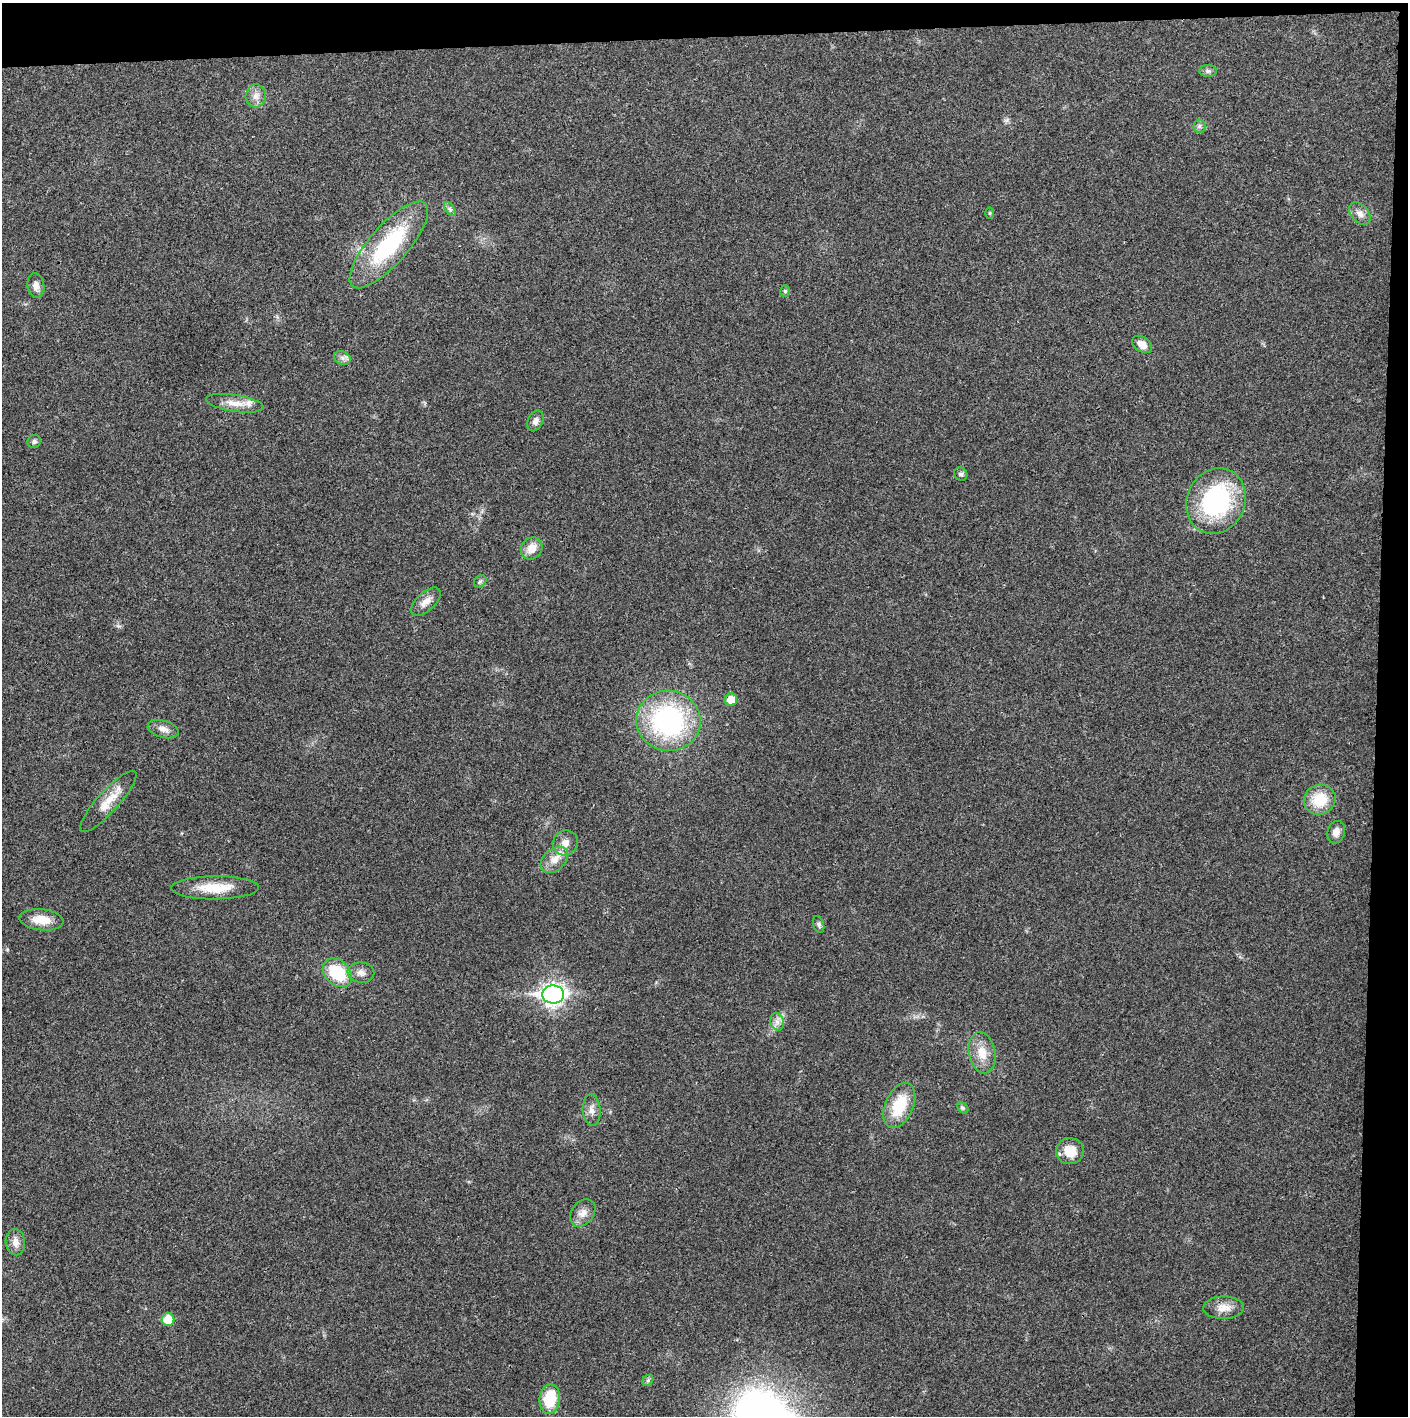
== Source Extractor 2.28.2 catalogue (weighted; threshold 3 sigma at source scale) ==
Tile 3 of 3 x 3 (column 3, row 1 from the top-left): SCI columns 2812-4217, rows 2829-4242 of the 4221 x 4243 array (HDU 1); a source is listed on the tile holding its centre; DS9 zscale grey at full resolution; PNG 1410 x 1418 px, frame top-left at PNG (2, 3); each listed source drawn as its Kron ellipse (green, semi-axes under 4 px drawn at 4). Shown black and unused: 5% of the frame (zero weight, under 3 of 4 exposures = <1% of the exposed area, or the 3 px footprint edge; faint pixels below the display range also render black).
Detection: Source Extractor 2.28.2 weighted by HDU 2 'WHT'; one run over the whole footprint, this tile lists its part. Background 0.021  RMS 0.0042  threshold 0.0188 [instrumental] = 3 sigma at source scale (4.5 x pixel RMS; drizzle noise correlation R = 1.50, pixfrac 1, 0.05/0.05 arcsec/px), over >= 5 px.
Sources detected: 46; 1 inside a brighter listed object's ellipse — not listed separately; the other 45 listed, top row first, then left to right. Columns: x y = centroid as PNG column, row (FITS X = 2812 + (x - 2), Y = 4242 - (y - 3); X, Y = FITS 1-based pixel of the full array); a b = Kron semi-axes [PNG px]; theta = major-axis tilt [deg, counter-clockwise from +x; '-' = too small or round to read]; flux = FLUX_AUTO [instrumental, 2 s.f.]
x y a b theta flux
1208 71 8 6 0 1.2
256 96 11 10 - 3
1199 126 6 6 - 1.1
450 209 8 4 -53 0.92
990 213 6 4 89 0.48
1360 214 13 8 -49 2.7
389 245 55 19 49 41
36 286 12 8 -82 2.7
785 291 6 5 - 0.76
1142 344 11 7 -34 3.5
342 358 9 6 -21 1.5
235 403 29 8 -9 6
535 421 11 7 64 2
34 441 7 6 - 1.2
961 474 7 6 - 1.1
1216 501 33 29 65 56
532 548 12 10 52 5
480 581 7 5 43 0.74
426 602 18 9 43 3.7
731 700 6 6 - 6
668 721 32 30 -9 68
163 729 16 8 -16 3
1320 800 16 15 - 12
108 801 40 10 48 8.1
1336 832 11 8 72 3
565 843 13 12 - 3.3
554 860 16 10 41 4.5
215 888 44 11 0 12
41 920 22 10 -6 7.1
819 924 9 5 -73 1
337 973 16 12 -43 19
361 973 13 10 -8 2.8
553 995 11 9 3 230
777 1022 9 6 -69 1.9
982 1053 21 13 -79 7
899 1105 24 14 67 15
963 1108 6 4 -45 0.72
592 1110 16 9 -86 3
1070 1151 14 13 - 7.7
583 1213 15 11 51 3.6
15 1242 13 9 -86 3.2
1223 1308 20 11 1 5
168 1320 6 6 - 8.4
648 1380 6 4 47 0.78
550 1399 14 10 83 15